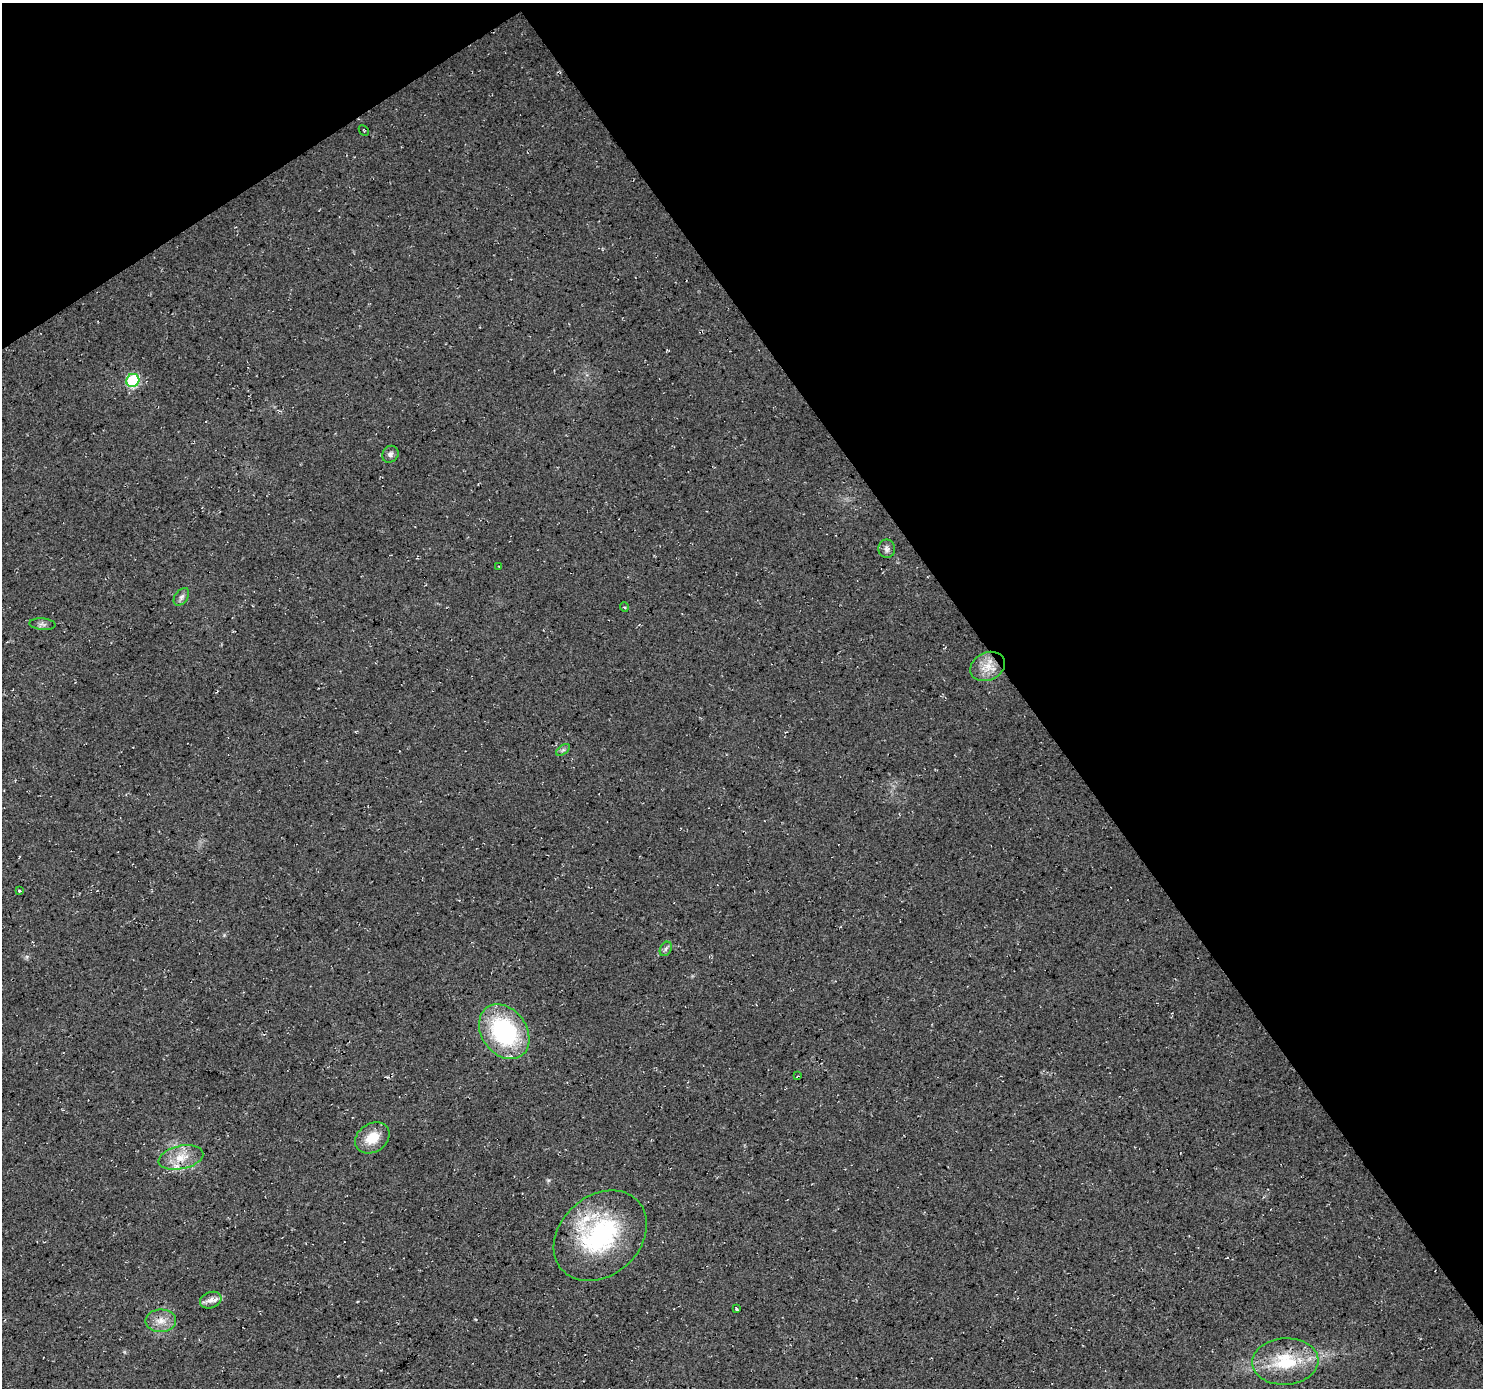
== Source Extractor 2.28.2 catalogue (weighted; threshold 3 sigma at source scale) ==
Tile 3 of 4 x 4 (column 3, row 1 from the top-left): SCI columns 2970-4450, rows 4345-5730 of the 5932 x 5855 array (HDU 1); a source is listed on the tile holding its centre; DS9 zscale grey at full resolution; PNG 1485 x 1390 px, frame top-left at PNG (2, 3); each listed source drawn as its Kron ellipse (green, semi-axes under 4 px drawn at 4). Shown black and unused: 36% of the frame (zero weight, under 3 of 4 exposures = <1% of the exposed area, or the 3 px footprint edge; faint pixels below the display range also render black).
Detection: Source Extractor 2.28.2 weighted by HDU 2 'WHT'; one run over the whole footprint, this tile lists its part. Background 0.0207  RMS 0.0059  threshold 0.0267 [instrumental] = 3 sigma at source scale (4.5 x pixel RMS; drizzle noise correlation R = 1.50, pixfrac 1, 0.0396/0.0396 arcsec/px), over >= 5 px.
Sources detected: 23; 1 inside a brighter object's white glare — neither listed nor drawn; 1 inside a brighter listed object's ellipse — not listed separately; the other 21 listed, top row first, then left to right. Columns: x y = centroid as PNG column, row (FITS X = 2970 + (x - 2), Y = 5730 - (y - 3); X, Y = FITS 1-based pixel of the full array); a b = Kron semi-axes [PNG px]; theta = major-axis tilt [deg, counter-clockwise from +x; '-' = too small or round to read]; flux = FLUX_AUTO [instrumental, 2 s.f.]
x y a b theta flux
364 130 6 2 -46 0.53
133 380 7 6 - 51
390 454 9 8 - 2.2
887 549 9 8 - 2.3
499 567 2 2 - 0.58
181 597 10 6 54 2.1
624 607 5 4 - 0.81
42 624 13 5 -5 2.1
988 666 18 14 25 9.4
563 750 8 4 36 1.2
20 891 3 3 - 2.8
666 949 7 5 60 1.4
504 1032 30 22 -54 69
797 1076 3 2 - 0.47
372 1138 18 14 34 12
181 1157 23 11 12 11
600 1236 51 39 42 78
211 1300 11 8 19 3.4
737 1309 3 3 - 2.4
161 1321 15 11 1 6.6
1285 1362 33 23 3 31
Overlapping masked pixels (flux is a lower limit): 1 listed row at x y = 133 380